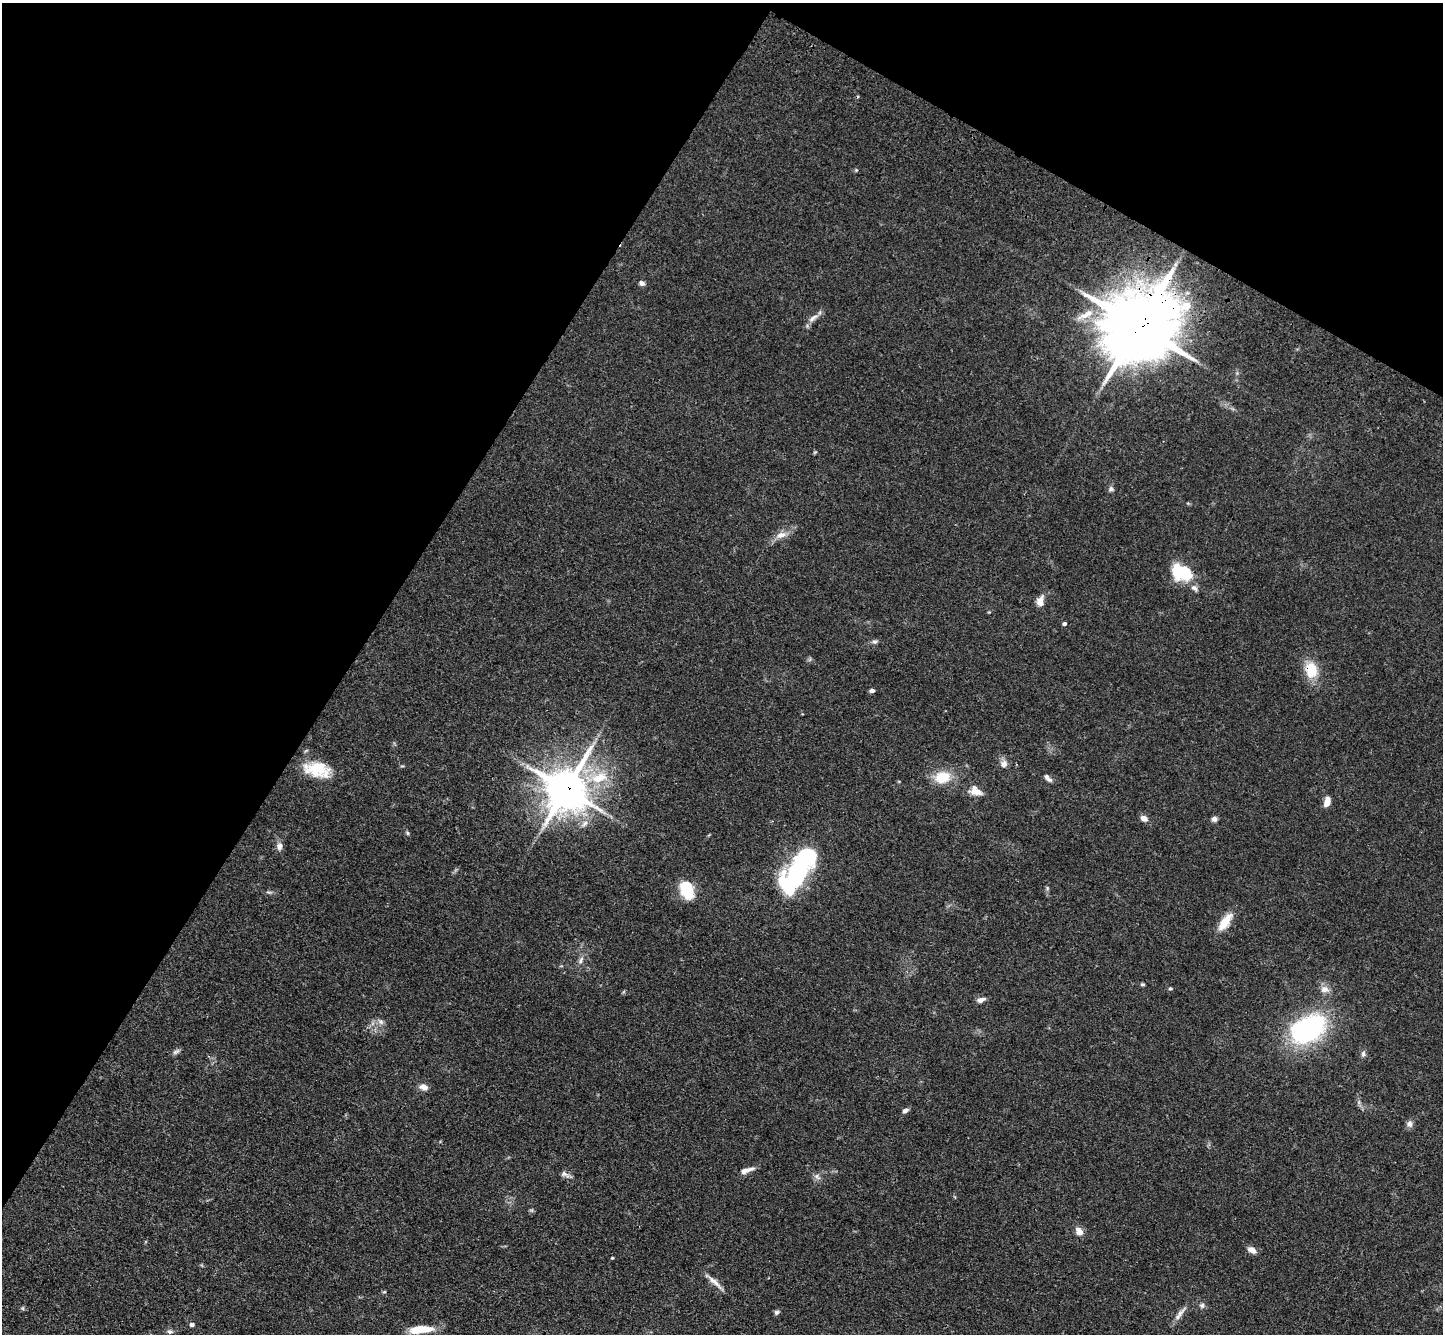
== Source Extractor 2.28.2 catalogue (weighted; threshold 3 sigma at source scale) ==
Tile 2 of 4 x 4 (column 2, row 1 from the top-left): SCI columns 1509-2949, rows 4386-5717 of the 5900 x 5969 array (HDU 1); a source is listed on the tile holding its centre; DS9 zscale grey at full resolution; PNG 1445 x 1336 px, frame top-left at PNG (2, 3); no overlay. Shown black and unused: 31% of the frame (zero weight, under 3 of 4 exposures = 6% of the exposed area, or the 3 px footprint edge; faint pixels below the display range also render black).
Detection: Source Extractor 2.28.2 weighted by HDU 2 'WHT'; one run over the whole footprint, this tile lists its part. Background 0.0549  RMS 0.0056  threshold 0.0252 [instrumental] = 3 sigma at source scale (4.5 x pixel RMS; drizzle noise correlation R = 1.50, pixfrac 1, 0.05/0.05 arcsec/px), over >= 5 px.
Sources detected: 64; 3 inside a brighter object's white glare — not listed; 4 inside a brighter listed object's ellipse — not listed separately; the other 57 listed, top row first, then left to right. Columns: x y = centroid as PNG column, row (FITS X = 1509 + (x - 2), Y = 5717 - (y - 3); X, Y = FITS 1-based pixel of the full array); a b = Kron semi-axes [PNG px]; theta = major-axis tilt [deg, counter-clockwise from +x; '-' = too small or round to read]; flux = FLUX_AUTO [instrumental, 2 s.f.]
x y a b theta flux
856 170 4 4 - 0.61
642 283 7 5 -39 1.8
813 318 18 6 36 3.4
1139 326 23 19 48 5900
815 452 6 4 42 0.62
1111 489 8 6 -32 1.4
781 535 16 8 16 4.6
1183 571 23 21 54 20
1040 601 14 8 75 4.1
1064 624 5 4 - 1.2
874 642 8 6 7 1.4
1311 670 22 16 -78 13
872 691 6 4 5 1.5
1004 764 10 9 - 3.1
317 769 33 18 -10 18
942 777 21 15 11 13
599 778 25 13 16 17
1049 779 10 6 -18 1.8
566 789 13 12 - 2000
974 792 15 9 -11 4.4
1327 802 11 7 77 4.4
1144 818 7 6 - 3.6
1214 819 6 6 - 2.1
407 833 6 5 - 0.86
279 846 10 8 78 2.8
805 857 40 20 48 56
687 890 18 11 -73 23
269 892 9 3 -5 1
1225 922 25 10 54 9.5
581 960 11 6 60 2.3
1142 984 6 4 6 0.77
1170 989 5 4 - 0.74
1325 989 12 10 -4 3.8
981 1000 11 6 16 2.4
381 1022 9 6 -17 2.1
1308 1029 38 25 31 84
176 1052 12 5 33 1.5
1363 1054 9 6 81 1.5
424 1087 10 7 -8 3.7
905 1111 8 5 37 1.9
1409 1124 9 8 - 2.3
746 1170 19 6 18 4
564 1174 12 7 -25 2.3
817 1177 11 6 -43 2.1
531 1210 7 4 -18 0.75
1079 1231 12 8 -56 3.6
1252 1250 11 7 -31 3.4
612 1258 3 3 - 0.52
714 1282 31 5 -42 4.5
384 1292 5 3 - 0.58
1202 1305 7 6 - 1.5
23 1308 6 4 -90 0.71
776 1312 7 6 - 1.2
1180 1314 24 6 54 3.7
192 1325 5 4 - 1.6
421 1329 27 8 6 12
169 1331 8 6 -18 1.4
Overlapping masked pixels (flux is a lower limit): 3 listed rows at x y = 1139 326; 1311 670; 566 789